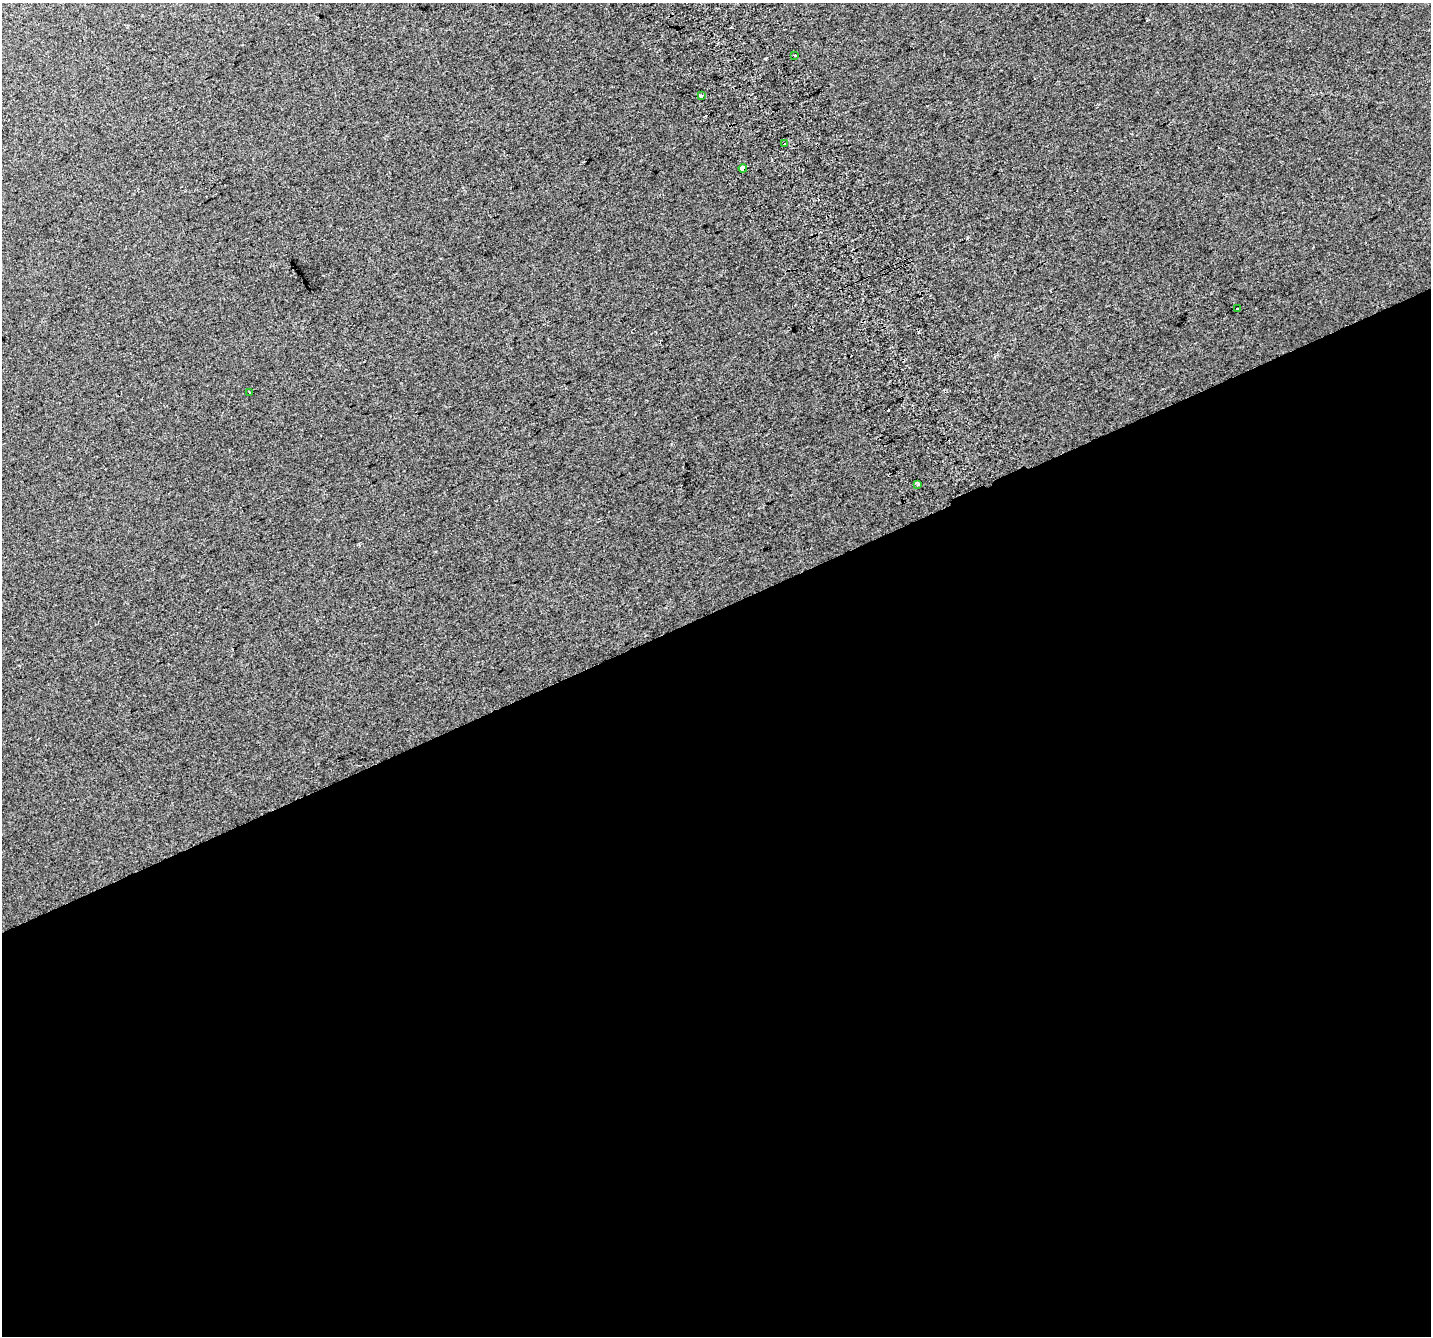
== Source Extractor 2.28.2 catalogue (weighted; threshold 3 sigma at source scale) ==
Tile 15 of 4 x 4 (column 3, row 4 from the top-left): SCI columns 2902-4330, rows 177-1510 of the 5798 x 5630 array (HDU 1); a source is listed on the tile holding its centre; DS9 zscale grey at full resolution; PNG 1433 x 1338 px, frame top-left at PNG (2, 3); each listed source drawn as its Kron ellipse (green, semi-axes under 4 px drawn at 4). Shown black and unused: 54% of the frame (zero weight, under 2 of 3 exposures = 2% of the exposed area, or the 3 px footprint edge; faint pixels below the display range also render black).
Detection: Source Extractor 2.28.2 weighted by HDU 2 'WHT'; one run over the whole footprint, this tile lists its part. Background 0.0239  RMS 0.011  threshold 0.0485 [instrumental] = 3 sigma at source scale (4.5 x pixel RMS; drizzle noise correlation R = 1.50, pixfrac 1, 0.0396/0.0396 arcsec/px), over >= 5 px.
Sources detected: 11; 4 cosmic-ray / hot-pixel residue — neither listed nor drawn; the other 7 listed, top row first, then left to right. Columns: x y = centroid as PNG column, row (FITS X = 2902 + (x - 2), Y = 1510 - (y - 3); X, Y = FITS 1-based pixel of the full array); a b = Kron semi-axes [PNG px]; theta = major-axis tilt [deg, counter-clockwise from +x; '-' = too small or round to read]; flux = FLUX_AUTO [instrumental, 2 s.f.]
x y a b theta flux
795 55 3 3 - 5.4
701 96 4 3 - 13
785 144 3 2 - 1.9
743 168 4 4 - 23
1237 309 3 3 - 6
250 392 3 3 - 1.8
918 485 3 3 - 2.6
Overlapping masked pixels (flux is a lower limit): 1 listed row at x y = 743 168